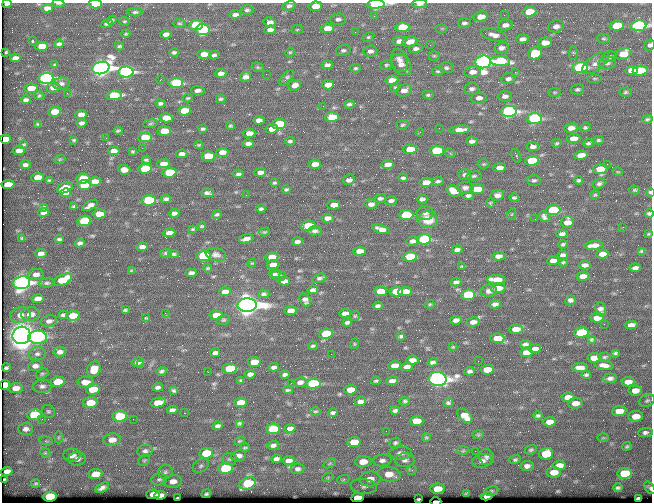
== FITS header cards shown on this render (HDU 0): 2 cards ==
NAXIS1  =                  650 / Width of table row in bytes
NAXIS2  =                  500 / Number of rows in table

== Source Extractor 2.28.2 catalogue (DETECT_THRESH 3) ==
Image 650 x 500 px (HDU 0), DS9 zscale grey, 1 PNG px = 1 image px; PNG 654 x 504 px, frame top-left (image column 1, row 500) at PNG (2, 3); each listed source drawn as its Kron ellipse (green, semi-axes under 4 px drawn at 4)
Background 353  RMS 1.2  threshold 3.47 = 3 sigma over >= 5 px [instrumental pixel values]
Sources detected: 527; of the 527, the 500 brightest by FLUX_AUTO listed and drawn (27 fainter detections omitted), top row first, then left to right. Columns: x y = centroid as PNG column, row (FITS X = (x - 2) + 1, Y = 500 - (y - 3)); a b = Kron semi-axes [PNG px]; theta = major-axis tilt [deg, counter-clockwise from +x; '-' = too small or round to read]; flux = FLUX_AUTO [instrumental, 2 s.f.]
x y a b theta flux
58 3 6 2 0 190
7 4 5 3 - 150
95 4 6 3 1 1600
376 4 9 4 3 11000
420 4 7 4 3 310
289 6 7 5 14 210
315 6 6 4 8 910
47 8 6 4 3 390
247 10 6 5 - 160
135 12 8 4 1 140
529 12 7 4 5 1900
235 15 6 4 10 280
504 15 3 2 - 73
374 16 3 3 - 72
481 17 7 5 8 820
338 19 7 6 - 260
112 20 5 3 - 130
124 21 5 3 - 82
270 22 6 4 -13 430
179 23 6 4 -6 100
464 23 6 5 - 230
107 24 6 4 20 140
196 25 7 5 5 4600
505 25 7 5 11 380
556 26 8 6 13 360
617 26 7 5 6 2700
638 26 8 5 5 18000
402 27 7 5 6 3900
327 28 7 5 6 960
442 28 6 4 0 100
297 29 6 3 9 76
203 30 7 5 6 5000
270 30 6 4 2 300
355 32 3 2 - 67
126 34 5 3 - 81
166 34 6 4 8 400
494 35 13 5 -15 500
368 37 6 4 27 110
523 39 6 4 5 310
604 39 6 5 - 120
32 41 3 3 - 150
399 41 7 5 5 410
410 42 8 5 11 850
545 43 7 5 9 760
59 44 4 4 - 210
430 45 3 2 - 130
649 45 6 5 - 210
42 46 6 4 5 980
119 46 4 3 - 110
501 48 7 5 9 300
416 49 7 4 11 230
343 50 7 5 15 160
370 51 7 5 9 270
6 52 3 2 - 63
174 52 4 3 - 160
290 52 5 4 - 95
535 53 7 6 - 2700
573 53 7 4 89 92
204 54 6 4 2 640
623 54 8 6 19 1500
214 55 5 3 - 180
434 56 5 5 - 100
609 57 7 5 6 200
15 58 5 4 - 330
400 60 12 8 -71 460
500 61 10 5 -1 4400
483 62 8 6 5 54000
595 63 15 7 37 450
607 63 8 6 10 270
401 64 11 9 -50 510
54 65 4 2 - 75
327 65 5 4 - 270
386 65 6 5 - 130
258 67 6 4 -21 100
580 67 7 5 4 12000
101 68 9 6 14 66000
355 68 5 4 - 120
446 68 7 5 0 170
632 70 6 4 9 870
438 71 6 4 7 130
640 71 7 5 6 3400
126 72 8 5 2 20000
472 72 8 6 7 570
515 72 3 3 - 100
221 73 5 4 - 380
266 74 2 2 - 100
246 77 6 4 10 360
46 78 7 5 4 18000
287 78 10 4 46 160
595 78 7 3 0 100
508 79 7 5 16 250
160 80 3 2 - 65
392 80 6 4 7 660
176 83 7 5 3 5700
61 84 8 6 7 240
295 85 6 5 - 390
328 85 6 4 4 740
53 87 7 5 5 470
395 87 5 4 - 90
31 88 6 4 -3 920
472 89 7 6 - 240
577 89 7 5 11 150
404 90 8 6 17 500
198 91 7 3 -5 320
555 92 6 3 0 89
625 92 6 4 4 130
67 93 3 2 - 85
114 95 8 5 5 3400
428 95 6 4 0 130
39 96 5 3 - 81
505 96 7 5 -1 280
188 98 5 3 - 91
479 98 8 5 6 380
221 99 5 3 - 120
26 100 5 3 - 200
160 103 5 3 - 190
349 104 5 3 - 170
323 106 2 2 - 140
184 111 6 4 4 1600
509 111 8 5 3 21000
55 112 6 5 - 1700
81 114 6 4 6 460
332 117 7 5 2 1800
166 118 6 4 2 890
534 118 7 5 4 12000
647 119 5 4 - 120
259 120 6 4 3 340
82 123 5 4 - 230
150 123 7 3 9 110
38 124 4 3 - 98
279 124 7 5 5 3900
402 125 6 4 17 120
230 126 4 4 - 110
585 127 5 4 - 120
439 128 2 2 - 67
571 128 7 5 8 460
203 129 4 3 - 140
272 129 6 4 8 700
460 130 10 4 5 700
118 131 4 2 - 100
164 131 7 4 4 1400
420 132 4 3 - 69
249 133 6 4 5 640
145 137 7 5 3 2100
106 138 2 2 - 70
573 138 7 4 7 640
5 139 5 4 - 940
74 140 3 3 - 94
598 140 5 4 - 110
290 141 4 3 - 140
472 141 5 4 - 250
557 143 5 4 - 110
588 143 5 3 - 140
24 144 4 3 - 83
248 144 6 3 1 280
199 145 4 3 - 86
533 147 6 4 -5 300
142 148 2 2 - 660
410 149 7 5 2 1700
19 151 6 4 7 450
114 151 6 4 5 460
437 151 7 5 2 4800
132 152 3 3 - 89
222 152 6 4 6 520
450 153 5 4 - 100
182 154 5 4 - 320
581 155 7 4 9 600
208 156 6 5 - 2200
516 156 7 2 -68 94
60 159 5 3 - 67
146 160 4 3 - 110
532 161 7 5 5 3100
163 164 6 4 6 670
315 164 6 4 5 620
484 164 6 4 1 100
607 164 2 2 - 230
25 165 5 3 - 230
387 165 6 4 11 470
499 168 6 4 2 430
145 169 7 5 6 3400
600 169 7 5 5 970
124 170 6 5 - 570
169 172 7 5 7 3100
260 172 6 4 6 330
618 172 5 3 - 68
238 174 6 3 4 170
465 175 6 5 - 200
474 176 8 4 7 140
37 177 6 4 7 770
403 178 5 3 - 160
83 179 6 5 - 1900
49 180 3 3 - 85
349 180 6 5 - 310
534 180 7 5 -1 160
579 180 4 3 - 130
95 181 6 4 7 590
438 181 6 4 8 160
275 183 4 3 - 110
426 183 6 4 5 1000
599 184 6 5 - 180
8 185 6 4 4 1400
84 185 7 5 4 3400
65 188 8 5 21 1200
465 188 8 6 3 290
477 189 7 5 5 1800
286 190 4 3 - 120
635 190 5 4 - 100
453 191 7 5 -20 1000
650 192 3 3 - 80
65 193 5 4 - 400
207 193 6 4 -4 240
246 195 2 2 - 84
497 195 6 5 - 360
595 195 5 4 - 82
468 196 6 4 0 190
380 198 5 4 - 170
514 198 4 3 - 130
166 199 5 3 - 190
422 199 5 4 - 290
149 200 7 5 5 6600
391 201 5 4 - 220
490 203 4 4 - 110
371 204 6 4 2 370
90 205 8 4 30 430
334 205 6 4 3 670
74 206 3 3 - 96
44 207 4 3 - 110
261 209 4 3 - 160
553 210 7 5 3 5200
44 212 5 4 - 320
174 213 5 4 - 260
425 213 8 6 2 250
649 213 4 3 - 140
99 214 6 4 3 1200
217 214 5 3 - 130
512 214 5 3 - 65
406 215 7 5 1 2900
544 217 6 4 -49 220
327 218 6 4 4 410
535 219 2 2 - 66
428 220 10 8 -5 1200
84 221 7 5 10 2400
567 222 6 6 - 720
202 226 4 3 - 99
308 226 7 5 8 2700
623 227 2 2 - 250
193 229 3 3 - 87
381 229 9 4 -18 500
315 231 7 4 -2 200
265 232 5 4 - 90
169 233 6 4 4 570
562 234 5 4 - 240
648 234 3 3 - 67
22 238 3 3 - 86
59 239 4 3 - 130
246 239 7 4 14 420
424 239 7 5 5 7300
412 241 6 4 10 260
297 242 5 3 - 240
80 243 5 4 - 210
563 244 4 3 - 130
594 245 9 4 6 510
142 247 6 4 8 350
457 250 5 4 - 270
359 251 6 4 4 630
642 251 4 3 - 110
166 253 6 4 8 120
41 254 6 4 9 380
174 254 5 4 - 110
602 254 6 4 6 630
216 255 10 6 -11 290
563 255 5 4 - 240
204 256 7 5 6 5800
498 256 6 4 4 360
272 257 6 4 5 900
410 257 7 5 5 2500
553 261 6 4 3 560
563 262 5 3 - 88
252 263 4 3 - 66
273 265 6 4 5 660
585 265 6 4 2 340
462 266 4 2 - 80
208 268 4 3 - 94
635 268 5 4 - 250
132 271 3 3 - 78
191 273 5 4 - 300
36 274 7 5 9 410
275 274 5 3 - 120
279 276 7 5 -10 180
583 276 6 4 7 680
319 278 7 4 16 170
63 280 10 5 25 1700
496 280 9 4 -2 1400
284 281 6 4 1 410
456 282 5 3 - 190
22 283 8 6 8 33000
47 283 8 4 5 160
498 288 7 5 4 790
313 290 5 4 - 260
380 291 6 5 - 940
396 291 7 5 5 1800
405 291 7 4 2 780
489 291 8 6 5 300
225 292 6 4 4 530
264 294 5 4 - 150
468 295 7 5 6 3700
37 299 6 4 13 490
305 300 7 5 -58 320
570 300 5 4 - 230
430 304 4 4 - 87
495 304 6 4 3 260
247 305 9 7 1 130000
378 306 5 3 - 190
601 309 7 5 -77 270
125 310 4 3 - 99
291 311 6 4 6 520
165 313 2 2 - 80
345 313 6 4 3 360
30 314 9 7 4 750
20 315 10 8 14 610
63 315 4 3 - 150
216 315 6 5 - 1200
73 316 6 5 - 1200
355 316 5 4 - 100
146 318 4 3 - 72
597 318 7 5 9 940
223 320 6 5 - 120
456 320 6 4 8 330
49 321 8 5 12 290
473 322 6 4 6 450
347 323 4 4 - 180
604 324 2 2 - 330
631 325 6 4 7 400
516 329 7 4 3 760
581 332 7 5 5 4300
326 334 7 5 7 2800
22 335 9 8 - 170000
401 336 4 3 - 120
38 337 9 6 1 7800
497 338 7 5 -1 1300
591 340 3 3 - 94
354 344 5 3 - 67
525 344 5 3 - 210
313 346 4 2 - 120
453 347 4 4 - 70
535 349 6 4 6 390
60 352 6 4 7 330
526 352 6 4 4 600
215 353 5 4 - 260
615 353 4 3 - 110
37 354 8 6 7 260
331 354 2 2 - 170
604 357 6 4 4 130
594 358 6 5 - 820
412 360 6 4 7 500
478 361 2 2 - 150
138 362 6 4 7 410
254 362 6 5 - 1000
433 362 5 4 - 230
141 365 3 2 - 87
604 365 9 4 -8 430
35 366 7 5 4 350
395 366 6 4 7 790
274 367 5 3 - 190
407 367 6 4 13 330
6 368 4 3 - 150
230 368 7 5 4 2600
580 368 8 4 0 460
94 369 8 6 66 1100
487 370 7 5 4 1300
161 371 5 3 - 150
470 371 5 4 - 170
208 372 3 2 - 77
42 374 7 4 28 120
250 374 5 4 - 260
285 374 5 3 - 180
586 375 4 3 - 140
610 378 7 5 5 280
437 379 9 7 -10 55000
241 380 3 2 - 80
376 381 5 3 - 120
392 381 6 4 10 320
58 382 7 5 9 1600
86 382 8 5 -4 830
300 382 6 5 - 310
628 382 6 4 3 680
291 383 2 2 - 76
313 384 7 5 6 8500
5 385 5 5 - 1200
42 386 9 6 5 280
158 387 5 3 - 210
16 388 7 5 7 600
93 389 7 5 7 1500
174 390 4 3 - 120
288 390 5 3 - 110
350 390 6 4 5 1000
635 390 7 5 6 750
568 397 6 4 6 680
360 401 6 4 4 350
405 401 5 4 - 120
647 401 8 5 26 180
240 402 6 4 7 980
448 402 4 4 - 130
90 403 7 5 7 1600
158 403 8 4 12 1200
575 403 7 5 4 690
172 410 5 4 - 260
48 411 7 6 - 170
315 411 6 3 1 93
395 411 4 3 - 170
619 411 7 5 8 970
184 413 2 2 - 85
333 413 5 3 - 170
34 415 7 5 8 2900
120 416 7 5 7 5000
465 416 8 5 -38 860
538 416 4 3 - 140
636 416 7 5 6 930
42 419 3 2 - 170
133 419 2 2 - 160
417 421 7 5 3 1000
549 422 6 4 5 630
239 423 4 3 - 110
217 426 5 4 - 210
290 428 5 4 - 320
26 429 7 6 - 340
273 429 7 5 5 1900
386 431 2 2 - 410
645 432 7 4 7 240
478 435 6 4 -1 87
58 437 6 4 88 110
426 437 5 4 - 100
603 438 5 3 - 73
112 440 9 6 6 770
46 441 7 4 -13 110
239 441 5 3 - 88
354 442 7 5 9 1200
395 443 6 5 - 150
273 445 6 4 7 230
627 446 4 3 - 120
245 448 5 2 - 100
531 450 6 4 18 140
145 451 8 6 12 240
463 451 6 4 3 95
475 451 2 2 - 260
45 453 5 4 - 110
206 453 7 5 8 2500
401 453 11 6 3 360
546 454 7 5 14 2600
72 455 8 6 3 480
238 456 7 5 10 510
487 457 8 7 - 290
77 459 9 6 6 300
230 459 8 6 3 190
276 459 5 4 - 260
144 460 6 5 - 120
382 460 9 6 4 290
405 460 9 7 6 320
515 460 6 4 19 140
289 461 6 4 10 390
482 461 10 6 12 390
363 462 8 5 7 960
330 463 7 4 31 100
559 465 6 5 - 730
201 466 9 6 35 200
527 466 6 5 - 300
225 468 7 5 8 4700
298 469 7 5 8 210
412 470 5 4 - 120
7 471 6 4 10 280
165 472 7 7 - 210
554 472 7 5 4 830
624 473 7 5 7 3400
95 474 7 5 8 1100
389 474 11 7 -9 1100
328 477 6 3 19 75
159 479 8 6 9 180
370 479 10 7 6 740
5 480 3 2 - 99
343 480 6 4 19 92
173 481 9 6 7 620
36 483 4 4 - 100
248 483 8 6 23 4000
364 486 13 7 -7 400
102 488 7 4 26 300
618 488 4 3 - 130
650 488 7 4 -53 160
437 489 7 5 5 1200
491 491 7 4 9 140
466 493 3 2 - 90
153 494 7 5 0 740
206 494 5 3 - 160
160 495 6 4 6 470
487 496 6 4 9 280
50 497 7 5 7 4700
177 498 3 2 - 97
357 498 6 4 7 1300
638 498 4 3 - 140
418 499 3 2 - 89
436 501 6 2 1 2400
At the frame edge (FLAGS 8, measured only in part): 13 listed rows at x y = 58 3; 7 4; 95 4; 376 4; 420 4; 315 6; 638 26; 649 45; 650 192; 649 213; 5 385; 650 488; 436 501
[27 fainter detections neither listed nor drawn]